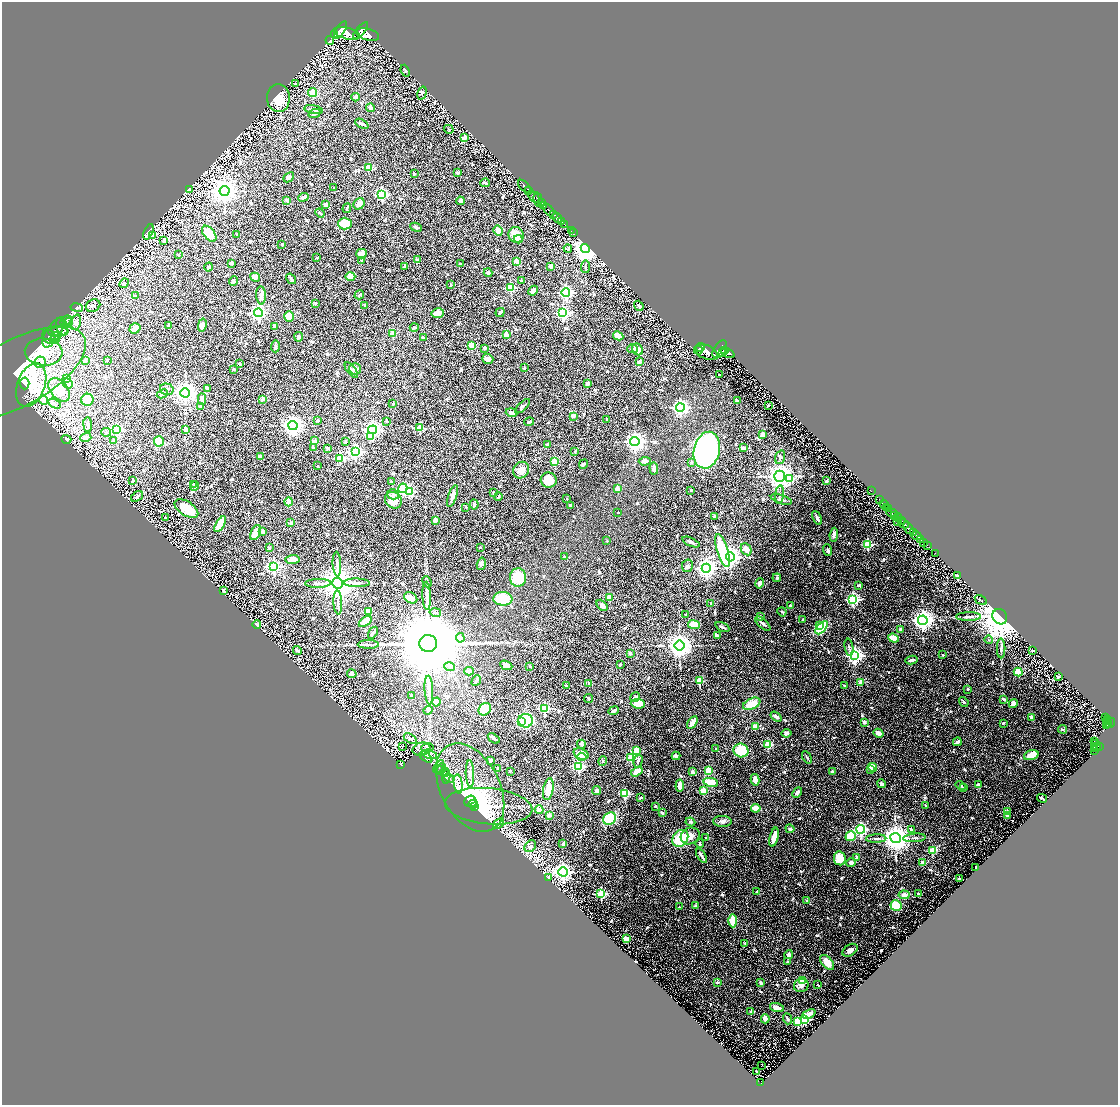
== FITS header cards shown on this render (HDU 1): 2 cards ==
NAXIS1  =                 2232
NAXIS2  =                 2206

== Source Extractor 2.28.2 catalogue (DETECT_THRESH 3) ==
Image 2232 x 2206 px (HDU 1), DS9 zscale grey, zoomed out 1/2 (1 PNG px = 2 x 2 image px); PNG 1120 x 1107 px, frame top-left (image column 1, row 2206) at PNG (2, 2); each listed source drawn as its Kron ellipse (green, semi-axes under 4 px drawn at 4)
Background 0.776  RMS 0.029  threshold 0.0882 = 3 sigma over >= 5 px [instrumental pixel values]
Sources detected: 847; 43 cannot appear on this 1/2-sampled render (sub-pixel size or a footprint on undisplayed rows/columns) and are neither listed nor drawn; of the other 804, the 500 brightest by FLUX_AUTO listed and drawn (304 fainter detections omitted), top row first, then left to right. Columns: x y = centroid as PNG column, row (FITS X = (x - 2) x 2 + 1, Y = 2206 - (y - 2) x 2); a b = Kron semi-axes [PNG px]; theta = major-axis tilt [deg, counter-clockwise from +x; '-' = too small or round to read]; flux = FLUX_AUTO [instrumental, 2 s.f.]
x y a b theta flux
340 30 10 4 56 3200
361 30 10 4 49 2000
347 33 14 5 -15 3900
368 34 11 6 -15 3200
335 35 3 2 - 310
330 40 4 4 - 25
405 71 6 3 -67 6.9
296 84 4 3 - 8.2
312 93 4 4 - 110
422 93 7 4 73 10
356 97 4 3 - 14
278 98 14 11 88 100
371 108 4 3 - 31
314 110 9 4 -11 19
314 113 6 3 22 11
362 124 7 3 -26 12
449 129 5 3 - 6.9
464 138 3 3 - 39
369 167 3 3 - 180
457 173 3 3 - 8.5
414 174 2 2 - 21
289 177 6 4 41 18
485 183 4 3 - 9.4
524 186 8 2 -46 1100
334 188 2 2 - 8.1
190 190 4 3 - 36
529 190 4 2 - 590
225 191 5 5 - 5800
382 194 4 4 - 720
303 197 5 3 - 22
534 197 7 3 -46 470
538 199 7 3 -77 520
287 200 2 2 - 45
460 201 4 3 - 11
542 203 4 2 - 250
359 204 6 5 - 22
326 205 4 3 - 26
544 206 4 3 - 630
347 208 5 2 - 7
549 210 7 3 -53 1400
320 213 5 3 - 8.7
554 214 2 2 - 310
557 218 5 2 - 770
561 222 3 2 - 150
345 224 7 6 - 160
564 224 3 1 - 74
416 227 6 3 -23 8.3
498 231 5 4 - 46
571 231 2 1 - 21
148 232 8 3 67 12
573 233 3 1 - 7
209 234 9 5 -51 85
237 235 3 2 - 6.8
516 235 8 7 - 96
153 236 3 3 - 96
518 239 4 3 - 18
164 241 3 3 - 20
282 244 3 2 - 11
568 249 4 4 - 7.8
585 249 4 4 - 7100
361 254 5 5 - 34
179 255 2 2 - 22
317 258 2 2 - 8.2
361 260 4 3 - 6.4
417 260 2 2 - 47
516 261 4 3 - 35
231 263 3 3 - 12
461 264 3 2 - 9.1
551 266 3 3 - 17
209 267 4 3 - 17
405 267 3 2 - 17
586 267 6 3 84 8.4
488 273 4 3 - 9.3
255 277 5 3 - 47
350 277 5 4 - 58
291 279 6 2 -55 12
233 281 5 3 - 11
521 281 3 3 - 6.9
124 283 5 3 - 9.8
451 285 2 2 - 31
511 288 3 3 - 300
533 291 5 3 - 25
566 293 4 4 - 1100
261 295 9 5 -87 23
359 295 5 3 - 8.7
135 296 4 3 - 9.9
315 303 3 2 - 8.5
364 305 3 2 - 6.9
93 306 7 6 - 19
639 306 5 3 - 16
77 308 6 4 -10 8.4
500 312 5 3 - 13
258 313 4 4 - 1400
438 313 6 5 - 44
563 313 4 4 - 910
289 316 5 5 - 110
66 321 6 2 39 11
68 322 4 4 - 13
76 322 8 5 73 30
169 325 4 2 - 15
202 325 6 4 76 28
62 326 9 5 -74 24
275 326 4 2 - 51
414 327 4 4 - 7
135 328 6 5 - 35
58 332 10 4 2 25
53 333 16 7 59 39
393 333 2 2 - 120
506 335 4 3 - 46
56 336 5 4 - 13
618 336 5 4 - 43
49 337 7 6 - 15
299 337 4 3 - 17
423 337 4 3 - 13
55 339 5 4 - 10
472 345 3 3 - 180
275 346 6 3 88 9.3
700 347 4 2 - 830
485 348 3 3 - 11
632 349 5 3 - 7.3
638 349 6 5 - 51
720 349 10 6 57 2700
698 350 4 3 - 880
725 350 4 2 - 730
44 352 19 13 -6 170
706 352 12 7 -23 2800
723 352 3 2 - 400
728 353 7 4 -25 1500
488 359 6 4 -19 24
107 360 2 2 - 15
85 361 2 2 - 47
40 362 6 5 - 21
639 362 2 2 - 58
239 364 4 3 - 12
524 368 2 2 - 16
234 369 4 3 - 7.3
355 369 6 5 - 25
351 370 9 3 -52 18
17 373 76 33 29 460
719 375 2 2 - 13
67 379 4 3 - 14
24 383 6 5 - 61
67 383 5 5 - 61
588 383 4 3 - 12
31 385 23 14 70 170
207 388 3 2 - 8.4
167 389 7 5 -15 16
59 390 13 8 -52 96
185 393 5 4 - 4300
162 394 6 4 27 22
202 399 6 4 -87 33
263 399 2 2 - 49
44 400 4 3 - 81
87 400 6 6 - 140
737 400 4 3 - 6.6
54 404 7 3 -32 11
393 404 2 2 - 8.7
768 405 2 2 - 17
200 406 3 3 - 12
523 406 9 3 43 12
680 408 4 4 - 1600
511 413 5 3 - 25
573 416 2 2 - 54
607 420 3 2 - 7.2
318 421 3 3 - 6.9
386 421 2 2 - 21
529 422 5 2 - 11
88 425 7 4 -83 27
293 425 4 4 - 3400
420 428 3 3 - 210
116 430 4 4 - 650
186 430 3 3 - 15
373 430 4 4 - 1800
106 432 5 4 - 9.2
762 434 3 3 - 26
371 437 3 3 - 94
86 438 5 4 - 34
66 439 5 4 - 25
114 440 3 2 - 29
159 441 5 5 - 83
315 441 2 2 - 42
346 441 2 2 - 13
635 441 4 4 - 2900
548 444 4 3 - 14
313 447 3 2 - 7.5
327 448 3 2 - 9.9
743 448 4 3 - 21
707 450 18 13 76 1400
575 451 4 2 - 9
355 452 4 4 - 1200
260 457 3 2 - 34
780 457 7 4 75 13
340 458 3 3 - 300
645 461 6 4 3 29
554 462 3 3 - 230
691 462 3 2 - 12
583 464 5 4 - 8.6
318 466 2 2 - 8.6
654 468 6 4 -86 24
521 470 9 7 49 38
780 476 5 5 - 4200
790 479 4 3 - 230
133 480 4 3 - 6.4
549 480 8 7 - 98
391 481 2 2 - 26
827 481 3 2 - 12
194 484 3 2 - 6.8
195 486 5 4 - 15
403 488 4 4 - 240
617 488 2 2 - 86
691 490 2 2 - 10
409 491 3 3 - 330
871 491 2 1 - 11
493 493 4 3 - 7.6
393 494 6 5 - 14
780 495 9 3 84 12
137 496 6 4 37 21
453 496 11 4 70 33
498 497 4 2 - 7.5
567 499 2 2 - 8.4
781 499 11 4 -18 17
393 500 9 8 - 98
880 500 3 1 - 32
289 502 4 3 - 70
474 504 5 3 - 11
884 504 5 3 - 880
570 506 4 3 - 8.6
466 507 2 2 - 6.8
887 507 2 1 - 89
889 508 3 2 - 220
186 509 13 7 -33 120
618 512 2 2 - 8
892 513 5 2 - 200
715 516 3 3 - 12
894 516 4 2 - 240
165 517 2 2 - 12
898 517 4 2 - 320
817 518 7 2 -64 18
435 520 4 3 - 10
902 521 3 2 - 230
898 522 3 2 - 120
291 523 3 3 - 18
220 524 9 4 59 170
904 524 5 3 - 580
909 528 6 3 -55 1400
255 532 8 4 66 77
262 532 2 2 - 36
913 532 3 2 - 210
834 535 7 3 82 18
916 535 5 2 - 570
921 539 3 2 - 170
607 541 2 2 - 6.6
691 542 9 3 -24 18
924 542 2 1 - 79
868 544 3 3 - 410
927 545 2 1 - 11
480 547 2 2 - 6.6
269 548 2 2 - 25
746 549 6 5 - 49
723 550 17 5 -73 340
828 550 6 3 -71 8.7
935 553 2 1 - 19
564 557 2 2 - 7.9
730 557 4 4 - 3300
293 560 7 4 5 41
337 564 12 3 -87 18
481 564 6 4 75 16
274 566 4 4 - 1200
687 566 6 5 - 14
706 568 4 4 - 3000
957 576 3 3 - 11
518 577 9 8 - 170
777 578 4 3 - 6.8
427 582 6 3 -67 6.7
318 583 13 3 1 19
337 583 5 5 - 15000
357 583 13 4 -1 25
759 583 5 3 - 22
859 585 3 2 - 9.4
223 590 3 3 - 9.1
427 596 14 4 -87 24
610 597 2 2 - 120
411 598 7 5 -30 46
503 599 9 6 -3 210
853 599 4 4 - 830
981 600 6 3 -33 7.2
338 602 12 3 -87 16
711 603 2 2 - 25
602 605 6 4 -46 21
790 606 3 2 - 10
369 611 2 2 - 81
435 612 6 3 -12 9.5
782 612 5 3 - 7.3
686 615 2 2 - 13
760 617 3 3 - 16
969 617 12 3 0 21
1000 617 8 7 - 13000
803 620 3 3 - 8.9
923 620 5 4 - 3600
365 622 7 4 34 62
763 623 9 3 -43 13
257 625 4 3 - 14
694 625 6 4 -7 140
819 625 3 2 - 98
722 627 7 2 -25 14
822 628 8 4 48 320
900 629 4 3 - 8.8
373 633 6 2 57 14
718 636 4 3 - 9.9
460 638 5 3 - 6.8
893 638 6 4 -20 76
989 640 4 3 - 7
428 643 8 8 - 110000
368 644 11 3 -1 14
679 646 5 5 - 6400
849 647 9 3 -81 10
1001 648 10 3 -89 15
297 650 4 3 - 8.3
1033 651 3 2 - 6.4
630 653 2 2 - 25
943 655 2 2 - 8.8
855 656 4 4 - 1700
912 660 6 3 11 17
506 665 6 4 -23 29
620 665 4 3 - 8.6
530 666 2 2 - 11
450 667 5 3 - 11
469 671 5 2 - 43
1018 672 4 3 - 93
352 674 4 4 - 19
1058 677 2 2 - 10
476 681 5 3 - 18
700 681 3 3 - 180
861 682 2 2 - 110
589 683 2 2 - 23
844 685 2 2 - 7.5
566 686 2 2 - 21
968 689 2 2 - 15
429 690 14 4 -87 29
412 695 2 2 - 8.4
635 697 5 3 - 9.4
588 698 4 2 - 6.5
1004 699 4 2 - 11
436 702 4 3 - 52
964 702 5 3 - 7.6
1013 703 5 4 - 35
638 704 7 5 -4 68
752 704 9 5 24 94
545 708 4 3 - 530
485 709 7 5 48 110
428 710 5 4 - 10
613 711 5 3 - 12
776 717 6 3 -35 19
1031 717 4 3 - 17
1105 717 4 2 - 110
1108 720 2 2 - 96
521 721 4 3 - 140
526 721 7 7 - 360
864 722 3 3 - 19
1107 722 2 1 - 50
692 723 7 3 59 47
1003 723 3 2 - 7.8
1110 723 5 3 - 240
1108 724 4 2 - 310
1106 726 3 2 - 140
755 727 3 3 - 47
1062 729 4 3 - 9.4
786 733 5 4 - 18
878 733 5 3 - 37
494 738 6 2 -36 11
410 739 7 3 -30 13
1094 741 2 1 - 54
957 742 4 3 - 17
1096 743 4 2 - 130
581 744 4 4 - 16
768 744 3 3 - 280
1099 746 3 2 - 200
402 747 3 1 - 48
427 747 6 3 4 8.7
1094 747 2 1 - 92
1096 747 3 2 - 280
716 748 2 2 - 7.1
1095 748 2 2 - 130
422 749 9 6 12 24
741 750 7 6 - 210
636 751 3 2 - 130
1095 751 4 2 - 48
430 754 8 4 -14 23
581 754 8 5 -20 76
1031 755 7 5 19 84
676 756 4 3 - 13
426 757 7 4 -37 14
582 757 5 3 - 18
807 757 7 2 -60 6.6
631 758 3 3 - 240
490 760 4 3 - 17
603 761 5 4 - 6.7
638 761 6 3 74 12
401 764 4 3 - 140
579 766 4 3 - 500
439 767 7 3 56 12
873 767 5 3 - 100
441 769 5 3 - 11
498 769 3 2 - 7.1
870 769 2 2 - 35
708 770 3 3 - 170
442 771 8 3 -25 17
510 771 2 2 - 6.7
637 771 6 3 32 57
692 772 4 3 - 15
832 772 4 3 - 10
470 774 13 4 -88 23
446 776 8 3 90 11
449 778 5 2 - 6.6
755 780 6 3 -77 33
711 782 7 4 -11 77
458 784 10 3 -82 23
881 784 4 3 - 16
961 785 5 4 - 9.2
978 785 4 3 - 20
680 786 6 4 83 50
963 787 4 3 - 6.9
470 788 47 29 -63 520
548 789 11 5 79 120
597 791 4 4 - 15
703 791 3 2 - 160
797 792 6 3 45 17
625 794 3 3 - 330
641 798 3 2 - 10
1042 798 5 2 - 7.4
470 801 6 5 - 500
473 804 5 2 - 320
925 805 2 2 - 11
475 806 3 3 - 300
489 806 44 18 -5 530
655 806 2 2 - 7.2
756 808 5 3 - 81
539 810 4 3 - 41
1007 812 4 3 - 27
662 813 2 2 - 38
549 815 4 3 - 21
1007 816 3 2 - 15
610 819 7 6 - 290
722 821 9 5 -2 19
690 822 5 3 - 7.7
499 824 6 4 40 12
790 829 4 3 - 9.1
861 829 4 4 - 800
911 830 4 3 - 13
690 836 10 8 26 41
851 836 5 5 - 140
774 837 10 3 76 77
680 838 9 7 54 230
706 838 2 2 - 7.5
895 838 5 5 - 7400
914 838 11 3 4 13
876 839 10 3 1 11
563 843 3 2 - 15
700 843 4 3 - 10
530 846 6 5 - 20
933 850 3 3 - 230
701 856 8 2 -58 18
856 857 4 3 - 8.4
840 858 7 6 - 74
923 862 3 3 - 33
851 863 5 4 - 18
976 867 2 2 - 6.7
563 872 4 4 - 2500
548 877 3 2 - 18
960 879 3 2 - 14
757 892 2 2 - 30
601 894 3 3 - 370
918 894 3 2 - 6.7
904 895 5 4 - 27
807 901 2 2 - 32
696 906 3 3 - 7.3
896 906 5 5 - 170
679 907 2 2 - 9.2
733 921 6 3 -88 130
626 939 4 4 - 49
745 943 4 3 - 8.1
850 950 8 5 35 27
789 954 4 4 - 17
788 962 4 3 - 12
827 962 9 5 -50 80
803 981 3 3 - 140
717 982 3 3 - 11
761 983 3 3 - 15
818 985 2 2 - 7.9
801 986 7 6 - 23
777 1007 7 3 -18 48
751 1012 3 2 - 26
809 1014 7 3 25 47
765 1019 4 3 - 46
787 1019 5 3 - 7.7
805 1019 4 3 - 280
798 1021 3 3 - 290
762 1065 3 1 - 55
756 1071 2 2 - 6.6
760 1083 4 2 - 110
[304 fainter detections neither listed nor drawn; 43 sub-pixel or undisplayed-footprint detections neither listed nor drawn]